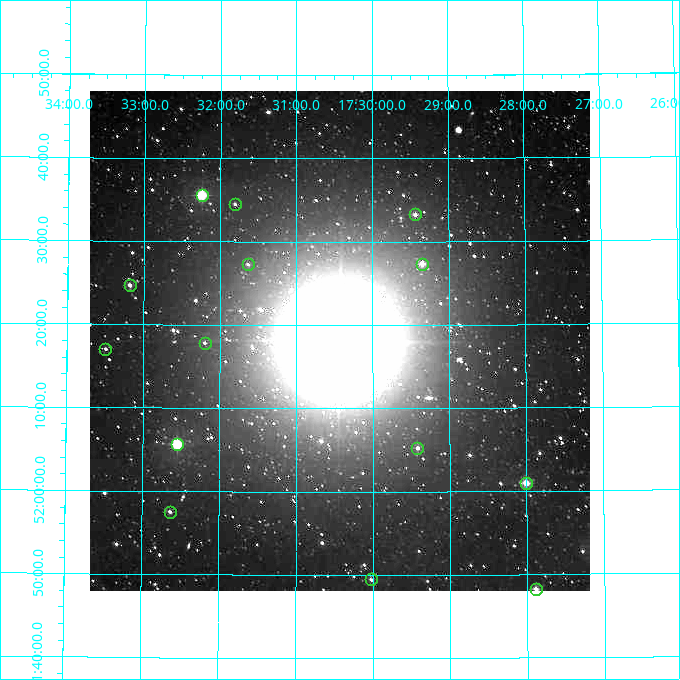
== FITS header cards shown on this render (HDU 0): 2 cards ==
NAXIS1  =                  500
NAXIS2  =                  500

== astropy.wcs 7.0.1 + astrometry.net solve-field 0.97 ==
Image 500 x 500 px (HDU 0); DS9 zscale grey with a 90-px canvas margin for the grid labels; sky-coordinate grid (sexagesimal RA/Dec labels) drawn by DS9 from the SOLVED WCS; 14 Tycho-2 reference stars matched to detected sources circled (green)
Header WCS: none
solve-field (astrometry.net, Tycho-2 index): SOLVED blind (the file carries no WCS)
Solved WCS: RA---TAN-SIP/DEC--TAN-SIP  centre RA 17:30:26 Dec +52:18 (262.61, +52.30 deg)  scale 7.2 arcsec/px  FOV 60.0' x 60.0'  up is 0 deg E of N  parity normal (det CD < 0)
(file carries no celestial WCS; the grid is the blind solution)
Tycho-2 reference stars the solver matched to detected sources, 14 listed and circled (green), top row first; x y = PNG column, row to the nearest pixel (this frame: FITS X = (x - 90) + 1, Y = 500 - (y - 91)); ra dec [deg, ICRS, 3 dp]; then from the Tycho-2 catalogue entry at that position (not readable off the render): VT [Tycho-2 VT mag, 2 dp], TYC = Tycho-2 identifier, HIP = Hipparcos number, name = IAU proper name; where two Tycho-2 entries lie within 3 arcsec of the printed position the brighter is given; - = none
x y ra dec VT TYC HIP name
202 195 263.061 +52.592 8.15 3888-1587-1 85825 -
235 204 262.952 +52.575 11.25 3888-1505-1 - -
415 214 262.359 +52.554 10.23 3888-1193-1 - -
248 264 262.909 +52.454 11.27 3521-627-1 - -
422 264 262.337 +52.456 9.74 3521-198-1 - -
130 285 263.296 +52.412 10.29 3521-792-1 - -
205 343 263.049 +52.297 11.37 3521-915-1 - -
105 349 263.373 +52.284 10.81 3521-780-1 - -
177 444 263.136 +52.095 8.06 3521-1377-1 85844 -
417 448 262.354 +52.087 10.40 3521-97-1 - -
526 483 262.002 +52.016 9.00 3521-161-1 - -
170 512 263.159 +51.959 10.82 3521-554-1 - -
371 579 262.506 +51.825 10.79 3521-542-1 - -
536 589 261.972 +51.804 9.86 3521-5-1 - -